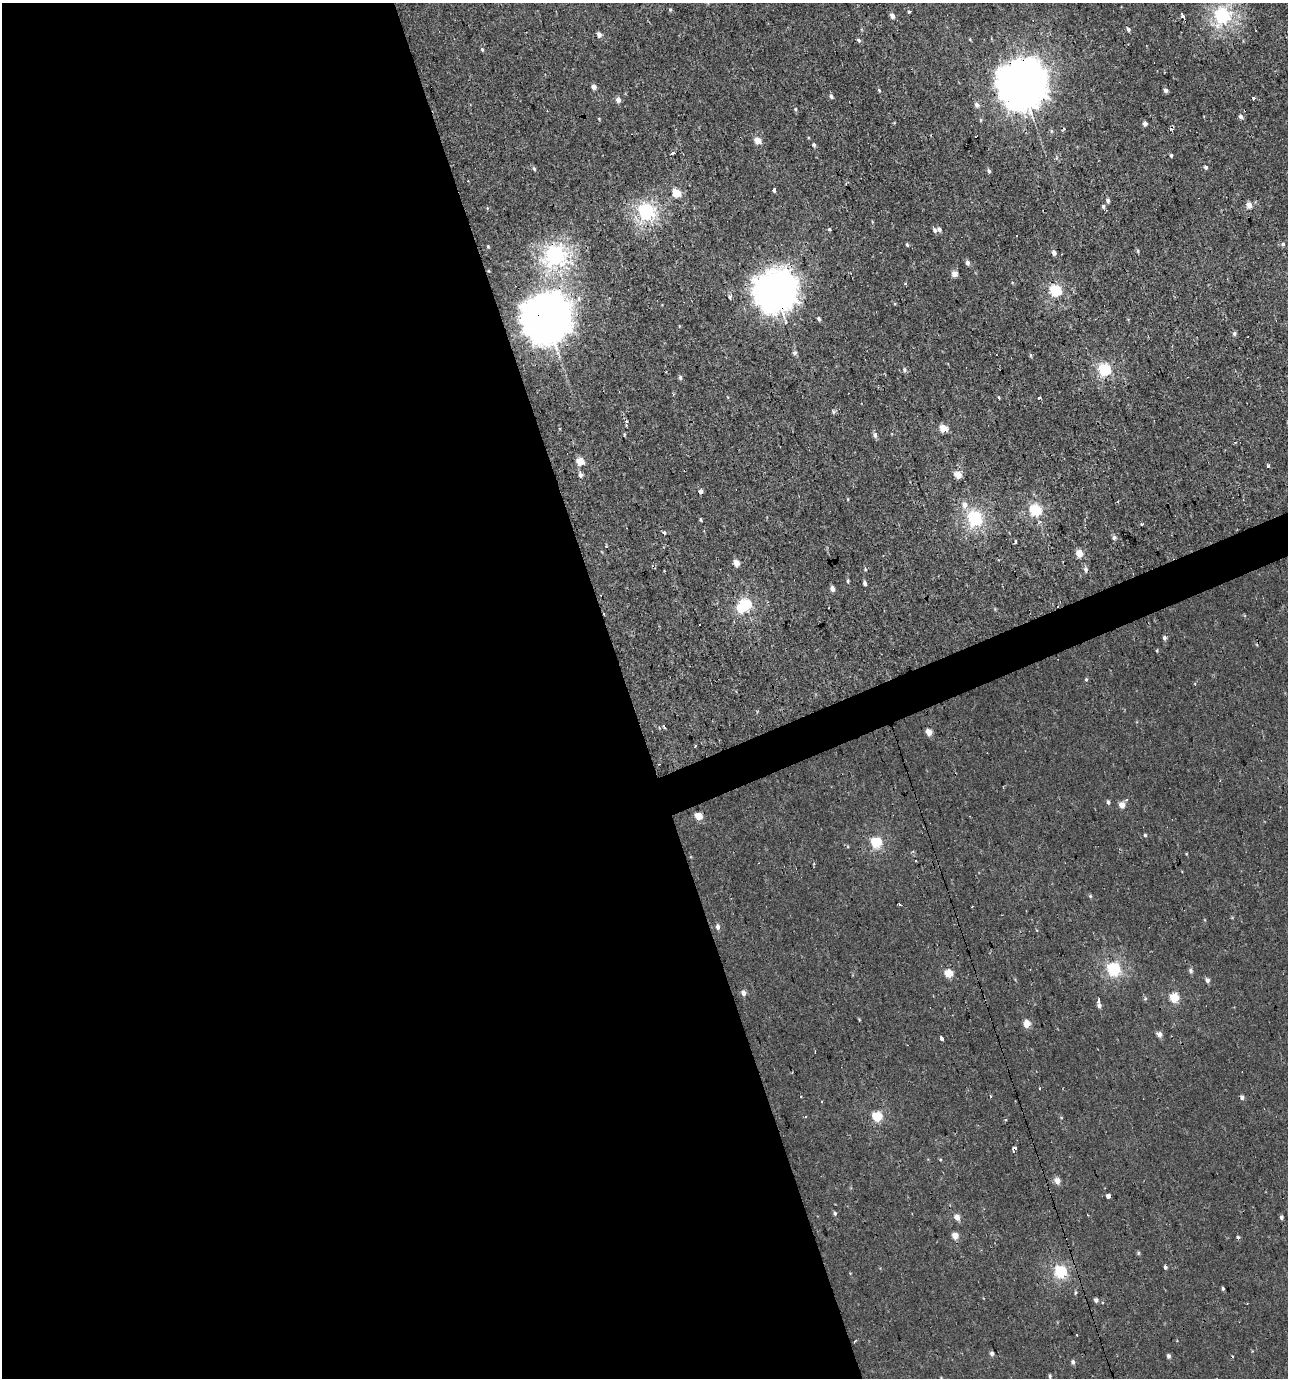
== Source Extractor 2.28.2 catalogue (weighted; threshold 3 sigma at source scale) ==
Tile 9 of 4 x 4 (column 1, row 3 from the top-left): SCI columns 128-1413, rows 1377-2752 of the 5344 x 5504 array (HDU 1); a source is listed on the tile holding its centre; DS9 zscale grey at full resolution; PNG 1290 x 1380 px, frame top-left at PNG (2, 3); no overlay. Shown black and unused: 50% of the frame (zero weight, under 2 of 3 exposures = <1% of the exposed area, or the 3 px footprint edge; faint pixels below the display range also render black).
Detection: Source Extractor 2.28.2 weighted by HDU 2 'WHT'; one run over the whole footprint, this tile lists its part. Background 0.00109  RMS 0.0043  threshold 0.0194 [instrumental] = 3 sigma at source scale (4.5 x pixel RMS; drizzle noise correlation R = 1.50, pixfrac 1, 0.0396/0.0396 arcsec/px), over >= 5 px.
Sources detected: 143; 1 inside a brighter object's white glare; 7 cosmic-ray / hot-pixel residue — not listed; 1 inside a brighter listed object's ellipse — not listed separately; the other 134 listed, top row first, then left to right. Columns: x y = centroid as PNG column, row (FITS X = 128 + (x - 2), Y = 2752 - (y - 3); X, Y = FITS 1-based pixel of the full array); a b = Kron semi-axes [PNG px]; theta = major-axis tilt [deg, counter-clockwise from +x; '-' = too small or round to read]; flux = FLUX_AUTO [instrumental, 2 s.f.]
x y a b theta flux
670 9 5 4 - 0.53
909 12 3 3 - 0.98
892 15 5 4 - 2.3
1183 15 4 3 - 2.4
1222 15 6 6 - 110
1128 29 5 4 - 0.86
599 34 5 4 - 2.1
970 39 4 3 - 0.33
859 40 6 4 -42 0.76
482 49 5 4 - 0.59
1021 84 17 16 - 1100
594 87 4 4 - 2.7
879 90 5 3 - 0.48
1166 90 5 4 - 1.4
831 96 6 4 -58 1
618 100 5 5 - 2.2
977 104 6 5 - 1.7
795 109 4 4 - 0.53
1241 116 5 5 - 1.5
599 119 5 3 - 0.34
1145 124 4 4 - 1.8
1171 129 5 4 - 0.56
1051 131 6 4 -71 0.54
758 140 6 5 - 4.9
814 145 5 4 - 0.77
672 153 4 3 - 30
1171 155 4 3 - 0.63
1206 167 5 5 - 0.83
534 169 7 4 -63 0.71
989 171 5 4 - 0.91
774 190 4 3 - 1.4
676 193 5 5 - 10
1108 200 5 4 - 1
1249 205 5 5 - 3.4
1103 206 5 4 - 0.79
646 211 7 6 - 100
829 229 3 3 - 11
939 229 6 5 - 1.1
1283 244 5 5 - 0.69
907 245 5 4 - 0.56
488 246 4 3 - 0.42
1138 251 5 3 - 0.48
1054 252 5 5 - 1.7
555 255 8 7 - 160
967 263 6 4 -84 1.4
954 274 4 4 - 3.8
906 284 3 3 - 1.4
775 290 15 14 - 660
1055 290 6 5 - 42
730 297 5 5 - 0.74
546 318 17 16 - 1100
819 319 5 4 - 0.84
1234 333 5 5 - 0.88
794 353 6 5 - 0.97
1030 355 6 4 -89 0.56
1104 369 6 5 - 46
904 370 6 5 - 0.91
680 377 6 5 - 0.75
1039 397 4 3 - 1.9
833 411 6 4 -80 0.65
626 421 3 3 - 1.5
943 428 6 6 - 5.9
624 434 5 3 - 0.42
875 435 7 6 - 1.2
580 461 5 5 - 10
1268 466 3 2 - 1.3
958 474 5 4 - 7.4
580 475 7 5 -77 1.4
701 491 5 4 - 1.5
1118 501 3 3 - 0.39
965 505 7 6 - 2.8
1035 510 6 6 - 32
974 518 6 6 - 85
701 520 6 3 -71 0.44
1141 524 4 3 - 0.77
664 533 3 3 - 12
1114 537 6 5 - 1.1
1015 541 3 2 - 1.4
1079 553 5 4 - 7
736 563 5 4 - 4.2
1086 570 7 4 75 1.1
848 581 5 4 - 0.58
865 583 4 4 - 1.1
832 588 5 4 - 2.2
745 604 6 5 - 35
1164 638 5 5 - 0.98
1157 650 4 3 - 0.34
1086 679 4 4 - 0.5
664 727 4 3 - 1.1
929 732 4 4 - 5.4
1126 800 4 3 - 0.68
1108 802 5 4 - 0.75
1122 805 5 4 - 3.7
699 816 5 4 - 8.4
1145 835 4 4 - 0.52
876 842 5 5 - 29
1090 896 5 4 - 0.53
900 904 3 3 - 0.83
718 927 7 5 -88 1.4
1114 969 6 5 - 63
1191 971 6 5 - 1
949 973 5 5 - 11
1207 980 5 5 - 1.5
744 993 5 4 - 2.6
1174 998 5 5 - 16
1145 999 5 4 - 0.55
1098 1000 4 3 - 2.1
1099 1006 6 4 -72 1
1027 1024 6 5 - 6.1
1159 1034 5 5 - 2.5
941 1038 3 3 - 1.8
990 1096 3 2 - 0.43
1242 1097 5 5 - 1.2
877 1116 5 5 - 22
1014 1149 6 3 68 3.5
1057 1181 5 5 - 4
1108 1196 3 3 - 71
835 1213 6 4 -68 0.69
957 1217 5 5 - 3.3
1281 1217 5 4 - 0.9
955 1236 5 4 - 4.9
1238 1237 5 4 - 0.6
1138 1253 6 4 89 0.53
1165 1267 5 4 - 0.85
1061 1272 6 6 - 46
1223 1288 4 3 - 0.62
1075 1293 6 3 89 0.53
1096 1300 4 4 - 1.4
1103 1303 3 3 - 1.2
854 1342 4 2 - 0.37
992 1353 4 4 - 1.3
1168 1356 5 4 - 1.1
1073 1362 6 4 -61 0.95
1050 1376 4 3 - 0.64
Overlapping masked pixels (flux is a lower limit): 4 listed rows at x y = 1021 84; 775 290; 546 318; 1108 1196